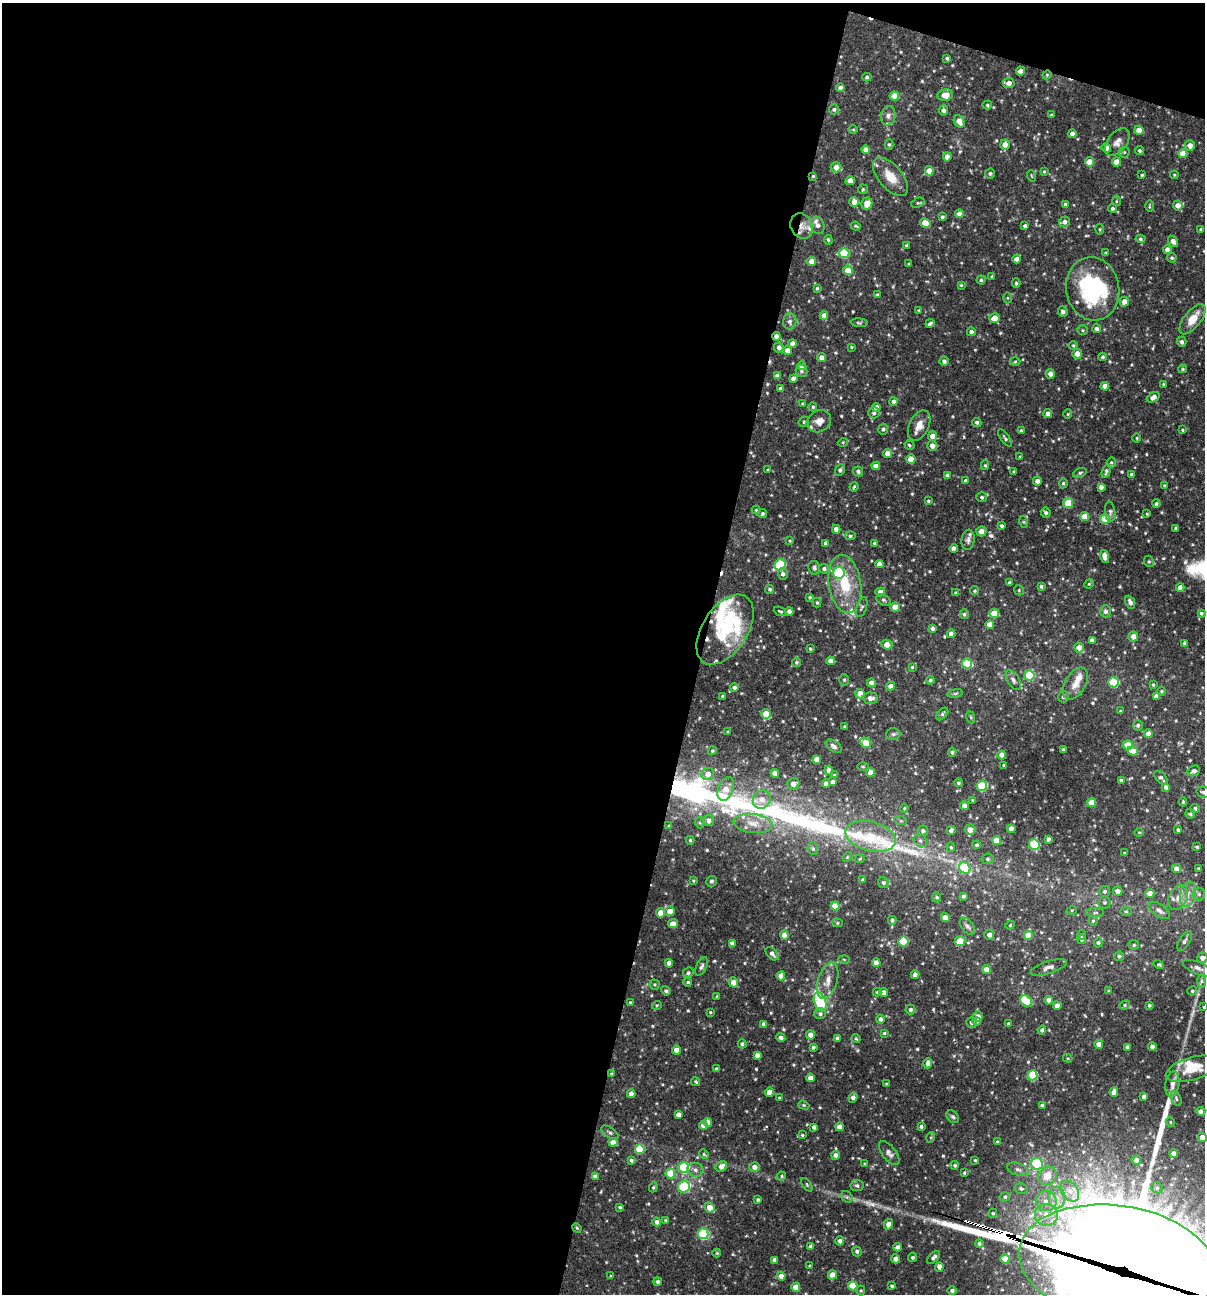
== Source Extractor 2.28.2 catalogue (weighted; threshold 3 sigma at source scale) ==
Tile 1 of 4 x 4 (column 1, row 1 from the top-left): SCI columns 250-1452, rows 3876-5167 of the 5187 x 5169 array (HDU 1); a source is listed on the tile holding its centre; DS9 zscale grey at full resolution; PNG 1207 x 1296 px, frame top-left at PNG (2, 3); each listed source drawn as its Kron ellipse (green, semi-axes under 4 px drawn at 4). Shown black and unused: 60% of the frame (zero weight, under 3 of 4 exposures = <1% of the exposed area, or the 3 px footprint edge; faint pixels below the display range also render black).
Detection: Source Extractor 2.28.2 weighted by HDU 2 'WHT'; one run over the whole footprint, this tile lists its part. Background 0.0817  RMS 0.0038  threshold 0.0171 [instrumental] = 3 sigma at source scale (4.5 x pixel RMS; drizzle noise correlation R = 1.50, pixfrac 1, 0.05/0.05 arcsec/px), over >= 5 px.
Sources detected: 632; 11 inside a brighter object's white glare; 6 cosmic-ray / hot-pixel residue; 5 long thin detections or spike segments (spike, bleed or trail) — neither listed nor drawn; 20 inside a brighter listed object's ellipse — not listed separately; of the other 590, all 500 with FLUX_AUTO >= 0.384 (the completeness limit of this list) listed and drawn (90 fainter detections not listed), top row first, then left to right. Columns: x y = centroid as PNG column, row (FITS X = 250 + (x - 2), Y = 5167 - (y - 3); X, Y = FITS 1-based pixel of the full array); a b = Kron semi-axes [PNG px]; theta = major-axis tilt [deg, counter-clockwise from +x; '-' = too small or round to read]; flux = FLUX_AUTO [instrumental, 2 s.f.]
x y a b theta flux
947 58 3 3 - 0.63
1020 71 4 4 - 2.5
1047 75 4 4 - 0.39
867 77 4 3 - 0.55
1009 83 5 5 - 2.6
840 88 4 4 - 1.5
945 95 7 6 - 3.8
894 96 4 4 - 6.1
987 105 5 4 - 0.55
834 109 5 5 - 0.72
943 110 5 5 - 1.4
1051 115 3 3 - 0.4
888 116 10 7 80 1.6
959 121 6 5 - 3.7
853 129 5 3 - 0.4
1139 130 4 4 - 3
1072 134 4 4 - 1.7
1117 142 16 9 53 2.5
889 144 5 4 - 0.62
1005 145 5 4 - 2.8
1190 145 5 5 - 2.4
1106 148 5 4 - 2.7
866 149 4 4 - 2.5
1140 151 4 4 - 0.72
1124 152 6 5 - 0.56
1183 154 4 4 - 5.4
947 157 4 4 - 2.8
1089 162 4 4 - 5.1
1116 162 4 4 - 4.2
836 167 5 5 - 2.5
929 171 5 4 - 3.3
1044 172 4 3 - 0.41
990 173 5 5 - 0.72
1142 175 3 3 - 0.46
1174 175 4 4 - 0.4
813 176 3 3 - 0.39
1032 176 6 3 -70 0.41
890 177 23 12 -50 6.5
850 181 4 4 - 3.5
863 189 5 4 - 0.46
1116 201 5 3 - 0.39
854 202 5 4 - 2.9
867 203 6 5 - 3.8
918 203 7 4 26 0.58
1065 204 4 4 - 0.75
1178 205 5 5 - 2.6
1149 206 6 3 89 0.43
1112 208 4 4 - 0.82
959 214 4 4 - 2.1
942 217 4 3 - 0.75
1065 222 5 5 - 1.3
925 223 5 4 - 6.6
817 225 9 6 -69 1.9
802 226 13 10 -62 3.2
856 226 5 3 - 0.44
1025 226 4 3 - 0.96
1100 229 5 3 - 0.43
1201 229 4 3 - 0.6
1140 239 5 4 - 0.66
828 240 5 3 - 0.44
1173 241 6 4 -55 2
906 246 4 3 - 0.53
1167 250 4 4 - 2.4
844 253 5 5 - 21
1106 253 4 3 - 0.48
1172 258 5 4 - 0.56
1016 259 4 4 - 2.3
811 261 5 4 - 3.2
909 264 3 3 - 0.44
848 270 5 4 - 6.2
992 276 4 3 - 0.39
981 280 4 4 - 0.58
1016 283 5 4 - 0.49
961 285 3 3 - 0.45
817 288 4 3 - 0.5
1093 289 32 26 -80 40
877 295 3 3 - 0.92
1007 298 5 3 - 0.43
1124 302 5 4 - 3
919 310 3 3 - 0.39
1063 311 5 5 - 1.2
824 316 4 4 - 2.5
994 318 5 5 - 3
1193 319 18 8 51 6.2
790 321 8 6 80 1.3
859 323 8 4 -5 0.59
930 323 5 3 - 0.76
1097 329 4 4 - 1.2
1083 330 5 5 - 0.55
971 332 4 4 - 1.1
777 336 4 4 - 2.1
1182 342 5 5 - 0.97
792 344 4 4 - 2.1
1073 345 4 3 - 0.48
779 347 5 4 - 1.6
851 347 3 3 - 0.39
787 350 4 4 - 2.5
1077 354 5 4 - 3
1103 357 4 4 - 0.79
821 358 4 4 - 2.1
944 361 4 4 - 1.1
1015 362 5 3 - 0.4
801 366 4 4 - 1.8
1183 369 4 4 - 0.42
801 371 6 6 - 0.85
1050 374 5 4 - 2
777 376 4 4 - 1.7
793 378 4 4 - 1.5
1163 384 3 3 - 0.39
1105 386 4 4 - 2.5
780 389 3 3 - 0.67
1153 397 7 4 33 2
894 402 4 3 - 1.5
803 404 4 4 - 0.51
813 407 4 4 - 0.53
876 407 4 4 - 2.8
874 413 6 5 - 1.1
1048 414 4 4 - 1.8
1068 414 4 4 - 0.43
819 421 12 10 32 3.3
804 422 5 5 - 0.54
977 422 5 4 - 0.83
919 426 16 10 65 3.7
883 429 5 4 - 0.93
1182 430 3 2 - 0.41
1021 431 4 4 - 0.71
932 436 5 4 - 3
1005 438 10 3 -55 0.73
1137 438 4 4 - 0.42
843 442 5 3 - 0.39
909 445 5 4 - 0.54
932 446 5 5 - 2.3
888 453 4 4 - 3.2
1020 457 4 4 - 0.45
911 459 4 4 - 4.4
1111 462 5 4 - 0.52
985 465 5 4 - 0.47
876 466 4 4 - 2.5
768 470 3 3 - 0.65
840 470 6 4 64 0.8
858 471 5 4 - 1.1
1106 471 7 4 71 0.77
1014 472 3 3 - 0.5
1080 473 7 4 22 0.77
1131 474 4 4 - 0.66
947 475 4 3 - 0.8
966 481 4 4 - 0.96
1037 481 4 4 - 1.7
1063 483 5 4 - 0.56
1165 486 4 4 - 0.55
854 487 5 3 - 0.45
1101 487 4 4 - 1.6
982 497 5 5 - 0.78
928 501 3 3 - 0.52
1068 503 5 5 - 12
1156 504 4 4 - 0.76
756 510 4 4 - 0.43
1110 512 10 5 -84 1.1
763 513 5 4 - 0.75
1046 513 5 4 - 0.97
1147 514 3 3 - 0.39
1084 516 4 4 - 4.6
1105 519 5 5 - 15
1024 522 6 4 -71 0.5
1001 526 4 4 - 0.91
1176 528 3 3 - 0.66
836 529 4 4 - 2.4
981 531 5 5 - 2.8
850 536 5 4 - 0.75
968 540 10 6 82 1.3
790 541 4 3 - 0.39
826 543 4 4 - 1.1
874 543 4 3 - 0.57
954 549 4 4 - 2.6
1105 556 6 4 -75 2.6
1149 561 6 4 -67 0.56
879 564 4 4 - 2.8
780 565 6 5 - 31
814 568 7 6 - 0.88
824 569 5 4 - 1.1
839 573 6 6 - 26
783 574 6 5 - 1.2
1010 583 4 3 - 1.1
845 584 29 16 -81 15
1089 584 5 4 - 0.43
1041 586 4 4 - 0.7
1180 588 4 4 - 2.5
770 589 4 4 - 0.73
1019 590 5 4 - 0.53
974 591 4 4 - 0.56
880 592 5 4 - 3.4
956 593 4 3 - 0.58
810 597 3 3 - 0.49
883 600 8 5 -27 0.76
1130 602 7 4 -66 1.6
817 603 4 4 - 0.51
862 607 10 5 71 0.81
895 607 4 4 - 4.7
780 611 7 3 -22 0.53
789 611 4 4 - 1.9
1105 611 6 5 - 1.3
994 613 5 4 - 6.9
1201 613 3 3 - 0.64
964 614 5 4 - 0.65
990 624 4 4 - 3.7
933 628 4 4 - 1.1
725 630 39 22 57 23
951 634 4 4 - 2.4
1133 636 5 5 - 2.7
1092 640 4 4 - 1.4
1185 643 4 3 - 1.1
887 644 6 4 -23 3.3
1079 648 5 5 - 2.7
810 649 3 2 - 0.44
831 661 4 4 - 2.8
796 662 4 4 - 0.61
967 664 5 5 - 18
912 667 3 3 - 0.41
1029 675 5 5 - 20
844 680 6 5 - 0.66
930 680 4 4 - 0.72
1013 680 11 6 -59 1.4
1113 682 5 5 - 17
871 683 4 4 - 2.4
1075 684 17 10 59 3.9
1153 685 3 3 - 0.48
891 686 4 4 - 2.3
734 687 4 4 - 1
1161 691 4 4 - 0.42
955 693 8 4 9 0.62
860 694 4 4 - 4
722 696 3 3 - 0.45
1156 696 4 4 - 1.9
1063 697 5 5 - 0.83
870 698 8 5 -3 2
1121 711 4 3 - 0.4
766 714 5 4 - 6.8
942 714 7 4 48 0.68
970 717 6 4 -69 0.5
1138 725 5 5 - 0.88
844 726 3 2 - 0.39
728 732 3 3 - 0.42
893 734 7 6 - 0.8
1148 734 4 4 - 3.1
865 743 6 4 -38 8.8
1128 745 5 5 - 6.1
834 746 9 5 -35 1.2
1063 750 3 3 - 0.69
712 751 4 4 - 0.53
1133 751 5 4 - 4.9
952 752 4 4 - 0.89
1002 755 4 4 - 3.7
817 759 4 4 - 2.5
1004 765 3 2 - 0.42
863 767 6 4 -1 0.47
829 770 4 4 - 1.5
1194 771 6 5 - 1.3
871 772 4 4 - 4
775 773 4 4 - 2.4
708 774 6 6 - 2.5
834 775 3 3 - 0.49
1161 778 8 4 -47 1.1
1121 780 4 3 - 0.77
833 782 4 4 - 2
958 783 4 4 - 0.66
793 784 6 6 - 2.2
826 784 4 4 - 2.4
982 786 5 5 - 19
1166 787 4 4 - 1.5
726 789 12 7 69 4
1203 792 7 5 -13 0.96
762 799 9 8 - 3
973 800 4 3 - 0.71
1183 802 4 3 - 0.46
1092 803 4 4 - 6.7
964 806 4 4 - 2.7
904 808 4 3 - 0.42
1195 808 5 4 - 0.82
1190 814 5 5 - 0.71
709 820 5 5 - 1.7
901 821 6 4 -18 0.53
700 823 5 3 - 0.44
753 823 20 9 -7 4.5
669 826 4 4 - 0.56
1011 829 4 4 - 3.3
951 830 5 4 - 1.3
970 830 5 5 - 3.2
1178 830 3 3 - 0.76
923 831 5 5 - 1
1139 832 4 3 - 0.39
871 836 25 15 -14 15
1048 839 4 3 - 1.2
690 840 4 3 - 0.55
920 841 7 6 - 0.98
997 841 4 4 - 5.4
977 845 4 4 - 0.75
1034 845 5 5 - 22
951 847 5 4 - 0.53
1197 847 4 4 - 0.58
813 849 6 5 - 0.74
1124 853 3 2 - 0.39
847 857 5 4 - 0.4
860 859 5 4 - 0.43
988 859 6 5 - 0.84
965 868 6 5 - 19
1199 868 4 4 - 0.55
1176 869 5 4 - 2.8
863 880 4 3 - 0.58
693 881 3 3 - 0.38
712 881 5 5 - 0.68
883 883 6 5 - 0.95
1104 891 5 5 - 0.71
1118 891 5 4 - 2.4
1150 893 4 4 - 3.6
1188 894 12 7 79 3.4
1199 894 6 6 - 0.97
964 896 4 4 - 0.89
937 897 5 4 - 0.57
1178 898 13 9 63 3.3
1105 902 6 6 - 0.86
835 906 4 4 - 6.7
1072 910 5 3 - 0.4
1159 910 12 6 -34 2
670 911 5 4 - 3.4
1126 912 6 4 -1 0.58
660 913 4 4 - 4.3
1095 913 9 4 0 0.72
945 917 4 4 - 3.1
892 920 4 4 - 0.9
1093 921 5 4 - 0.63
837 923 5 4 - 0.55
673 924 5 4 - 2.9
1010 925 5 4 - 0.41
967 926 10 6 -50 1.1
784 935 4 4 - 4
989 935 5 5 - 2.2
1028 935 4 4 - 4.6
1082 935 5 4 - 0.69
1082 939 4 4 - 1
903 941 5 5 - 17
960 941 5 4 - 7.4
1185 941 11 5 57 1.3
732 943 4 4 - 1.4
1098 943 5 4 - 0.7
1134 945 5 4 - 0.58
772 954 8 5 -49 1.7
1119 956 5 4 - 0.76
1202 958 5 5 - 1.9
844 959 5 4 - 0.45
669 963 4 4 - 2.4
876 963 4 4 - 2.7
1159 965 5 4 - 0.49
702 966 10 5 65 1
1049 967 19 6 18 2
1198 968 16 6 -22 2
986 969 4 4 - 3.2
688 973 6 5 - 0.75
915 975 4 4 - 1.8
781 976 4 4 - 3.4
828 981 19 9 73 4.1
1201 981 7 4 89 0.79
688 982 4 4 - 0.57
733 982 5 4 - 3.3
655 984 5 5 - 0.52
666 991 5 4 - 0.68
1109 991 4 4 - 0.38
1192 991 5 4 - 0.61
877 992 4 4 - 0.46
884 993 4 4 - 2.8
717 996 4 3 - 0.51
1049 1000 4 4 - 2.6
1026 1001 7 5 -37 16
630 1002 3 3 - 0.43
820 1002 10 5 -69 29
657 1005 5 3 - 0.41
1125 1005 5 4 - 0.59
1149 1005 3 3 - 0.61
1057 1006 4 4 - 2.7
1204 1007 3 3 - 0.42
910 1010 5 5 - 1
710 1012 3 3 - 0.44
820 1014 6 5 - 1.1
978 1016 5 4 - 2
880 1019 4 4 - 1.2
977 1021 4 4 - 1.3
971 1023 5 5 - 0.78
764 1024 4 4 - 1.9
1008 1024 3 3 - 0.55
1042 1030 4 4 - 0.9
884 1033 4 3 - 0.53
810 1035 5 4 - 2.7
781 1038 4 4 - 1.6
837 1038 4 3 - 1.1
856 1038 4 3 - 0.47
742 1044 4 4 - 0.86
1099 1044 4 4 - 2.9
813 1047 3 3 - 0.92
1128 1047 4 4 - 1.8
1152 1047 4 4 - 1.9
676 1050 4 4 - 3.6
757 1055 4 4 - 2.4
1068 1058 5 4 - 0.44
928 1063 5 4 - 2
717 1069 4 3 - 0.95
1191 1069 26 11 17 9.4
611 1074 4 3 - 0.41
1032 1075 5 5 - 21
810 1078 4 4 - 2.7
696 1082 5 4 - 0.61
886 1084 3 3 - 0.42
1172 1084 13 7 81 2.3
769 1092 4 4 - 2.7
1114 1092 5 4 - 3.7
631 1094 4 4 - 2.4
1144 1096 4 3 - 1.3
853 1097 5 4 - 1.8
779 1098 3 3 - 0.39
1176 1099 8 5 -65 0.74
804 1105 6 4 -20 0.51
1042 1105 3 3 - 0.9
1200 1111 5 4 - 1.6
678 1115 4 4 - 2.2
953 1117 7 5 -43 0.76
708 1122 4 4 - 2.8
1170 1122 5 4 - 0.5
703 1125 4 4 - 2.8
921 1126 3 3 - 0.85
814 1127 4 4 - 1.3
839 1127 4 4 - 2.7
610 1132 10 5 -33 0.92
802 1135 4 4 - 0.44
931 1137 5 3 - 0.41
1202 1138 4 4 - 4.2
613 1142 4 4 - 2.4
997 1142 3 3 - 0.57
640 1149 5 5 - 16
889 1153 14 7 -53 1.7
704 1154 5 4 - 0.54
1174 1154 4 4 - 2.8
836 1155 4 4 - 2.1
631 1160 4 3 - 0.79
975 1160 3 3 - 0.45
1136 1160 4 4 - 1.5
865 1164 4 3 - 0.58
1037 1164 6 5 - 29
955 1165 4 4 - 0.63
721 1166 6 5 - 2.6
684 1167 5 5 - 30
754 1167 5 5 - 2.2
1018 1169 11 6 -19 1.4
695 1170 8 7 - 1.6
670 1173 5 5 - 12
964 1173 3 3 - 0.44
595 1176 4 4 - 1.9
782 1176 4 4 - 0.52
1047 1176 10 8 45 5.4
807 1185 7 4 -55 0.52
857 1186 6 5 - 0.93
653 1187 5 4 - 0.47
684 1187 6 5 - 31
1157 1188 6 5 - 0.71
1021 1189 6 5 - 0.88
1070 1191 11 8 -52 3.4
847 1197 6 5 - 0.73
1005 1197 5 4 - 0.82
1057 1198 11 8 -86 3.2
758 1200 4 4 - 0.77
1046 1201 10 10 - 3.4
620 1207 4 3 - 0.61
709 1207 5 4 - 4.8
993 1213 4 4 - 0.58
1046 1215 11 11 - 4.2
665 1220 4 3 - 0.46
657 1222 4 4 - 1.7
888 1224 5 4 - 2.7
577 1228 5 4 - 0.46
703 1234 5 5 - 35
840 1241 4 4 - 1.3
979 1244 4 4 - 0.92
811 1247 4 4 - 2.2
897 1247 4 4 - 1.4
857 1251 5 4 - 0.97
717 1253 4 4 - 0.43
913 1257 4 4 - 0.66
934 1257 8 4 46 1.1
896 1259 4 4 - 2.7
1005 1259 4 4 - 5.4
775 1260 4 4 - 1.6
1117 1263 99 58 -8 13000
810 1266 3 3 - 0.46
939 1267 5 4 - 2.1
832 1275 5 4 - 3.6
611 1276 3 3 - 0.49
781 1276 4 4 - 2.1
658 1282 4 4 - 1.1
853 1286 4 4 - 11
892 1286 4 3 - 0.72
796 1287 4 4 - 6.7
952 1290 5 4 - 0.98
861 1291 5 4 - 0.45
Overlapping masked pixels (flux is a lower limit): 5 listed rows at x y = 813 176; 802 226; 777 336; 965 868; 1117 1263
Isophote crosses this tile's border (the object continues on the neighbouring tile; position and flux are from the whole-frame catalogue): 4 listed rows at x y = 1203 792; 1204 1007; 1202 1138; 1117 1263